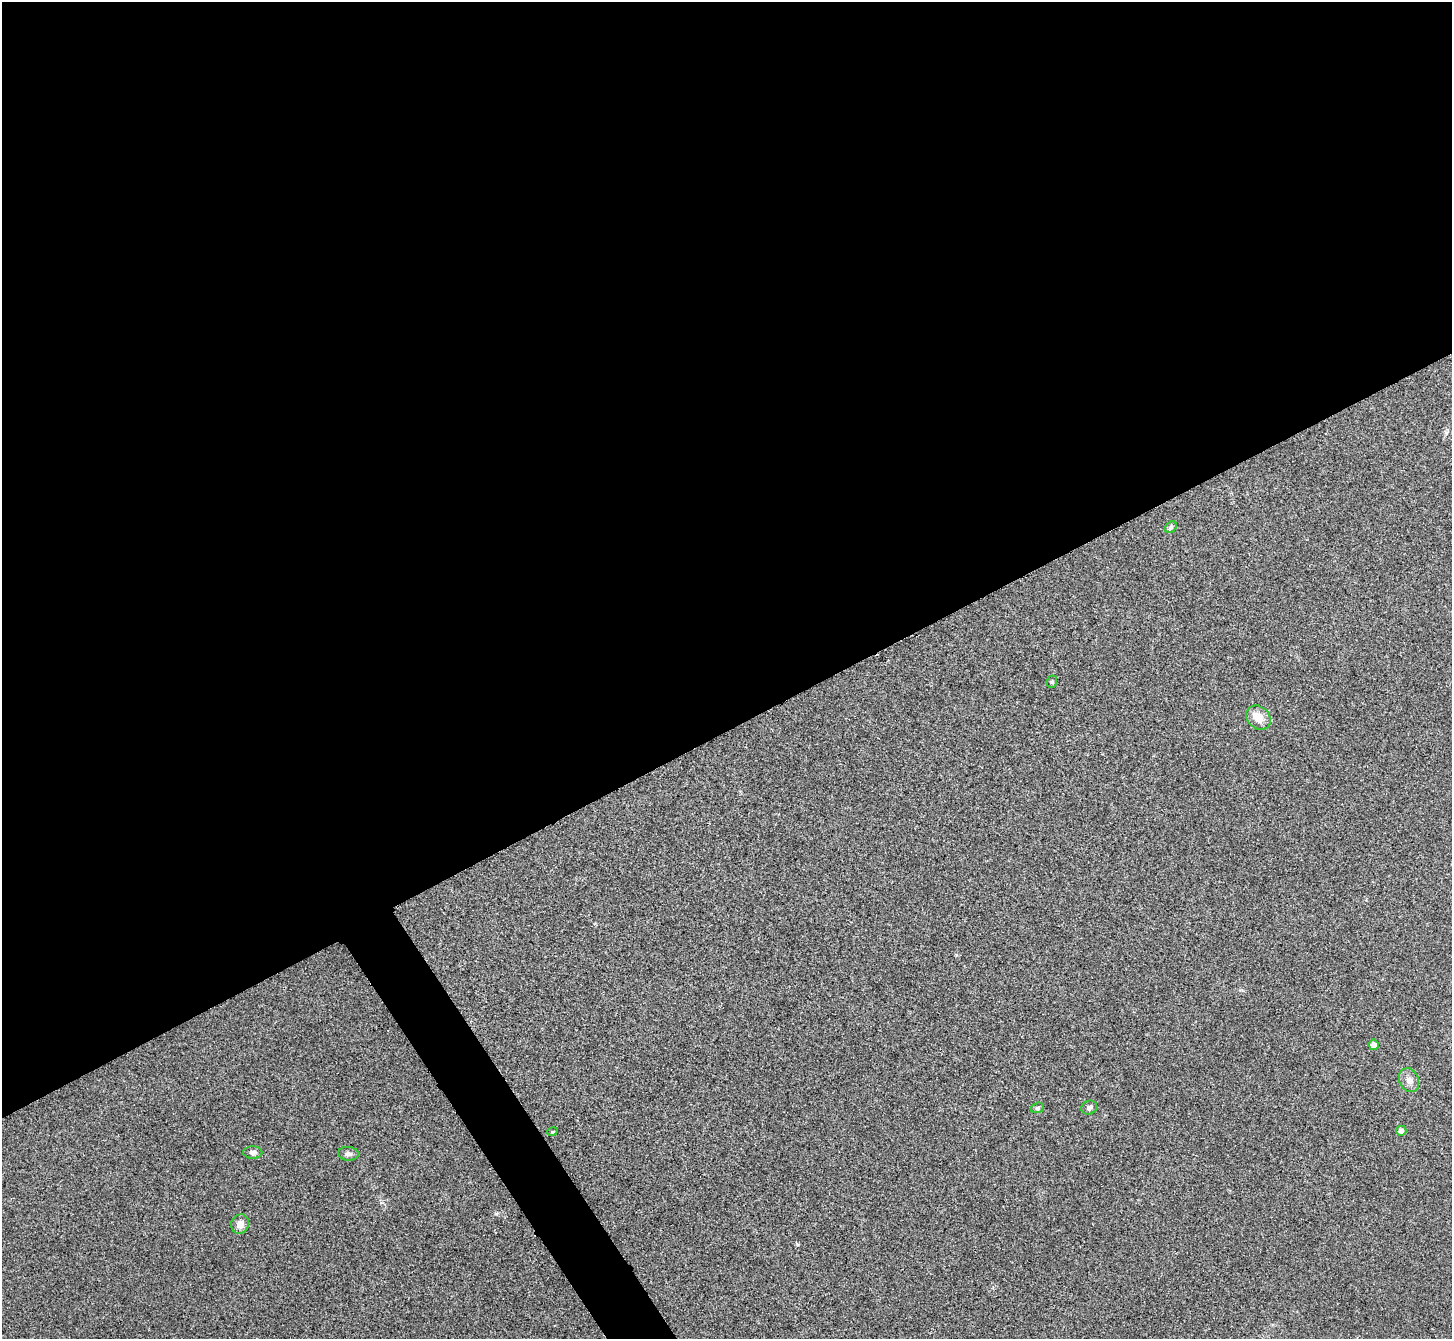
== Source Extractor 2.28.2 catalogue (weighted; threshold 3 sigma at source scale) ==
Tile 2 of 4 x 4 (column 2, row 1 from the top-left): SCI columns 1457-2906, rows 4173-5509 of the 5817 x 5809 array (HDU 1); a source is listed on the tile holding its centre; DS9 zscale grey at full resolution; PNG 1454 x 1341 px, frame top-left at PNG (2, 2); each listed source drawn as its Kron ellipse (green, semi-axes under 4 px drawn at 4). Shown black and unused: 56% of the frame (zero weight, under 3 of 4 exposures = <1% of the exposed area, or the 3 px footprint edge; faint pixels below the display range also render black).
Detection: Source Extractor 2.28.2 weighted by HDU 2 'WHT'; one run over the whole footprint, this tile lists its part. Background 0.0467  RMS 0.0066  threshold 0.0295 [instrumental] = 3 sigma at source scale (4.5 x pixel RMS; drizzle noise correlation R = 1.50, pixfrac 1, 0.05/0.05 arcsec/px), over >= 5 px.
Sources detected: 12; all 12 listed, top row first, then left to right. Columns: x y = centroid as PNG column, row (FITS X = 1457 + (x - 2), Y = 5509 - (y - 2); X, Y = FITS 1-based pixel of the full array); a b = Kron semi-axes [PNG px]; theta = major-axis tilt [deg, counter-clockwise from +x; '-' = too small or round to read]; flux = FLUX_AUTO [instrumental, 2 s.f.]
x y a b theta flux
1171 527 7 5 45 1.2
1052 682 6 5 - 1
1258 717 13 11 -41 7.6
1373 1045 5 5 - 4.2
1409 1080 12 9 -66 4.2
1089 1107 8 6 23 2
1037 1108 7 5 16 1.2
1401 1131 5 5 - 2.4
552 1132 5 3 - 0.72
253 1152 9 6 -1 2.4
348 1154 10 7 -5 2.2
240 1224 10 9 - 4.1